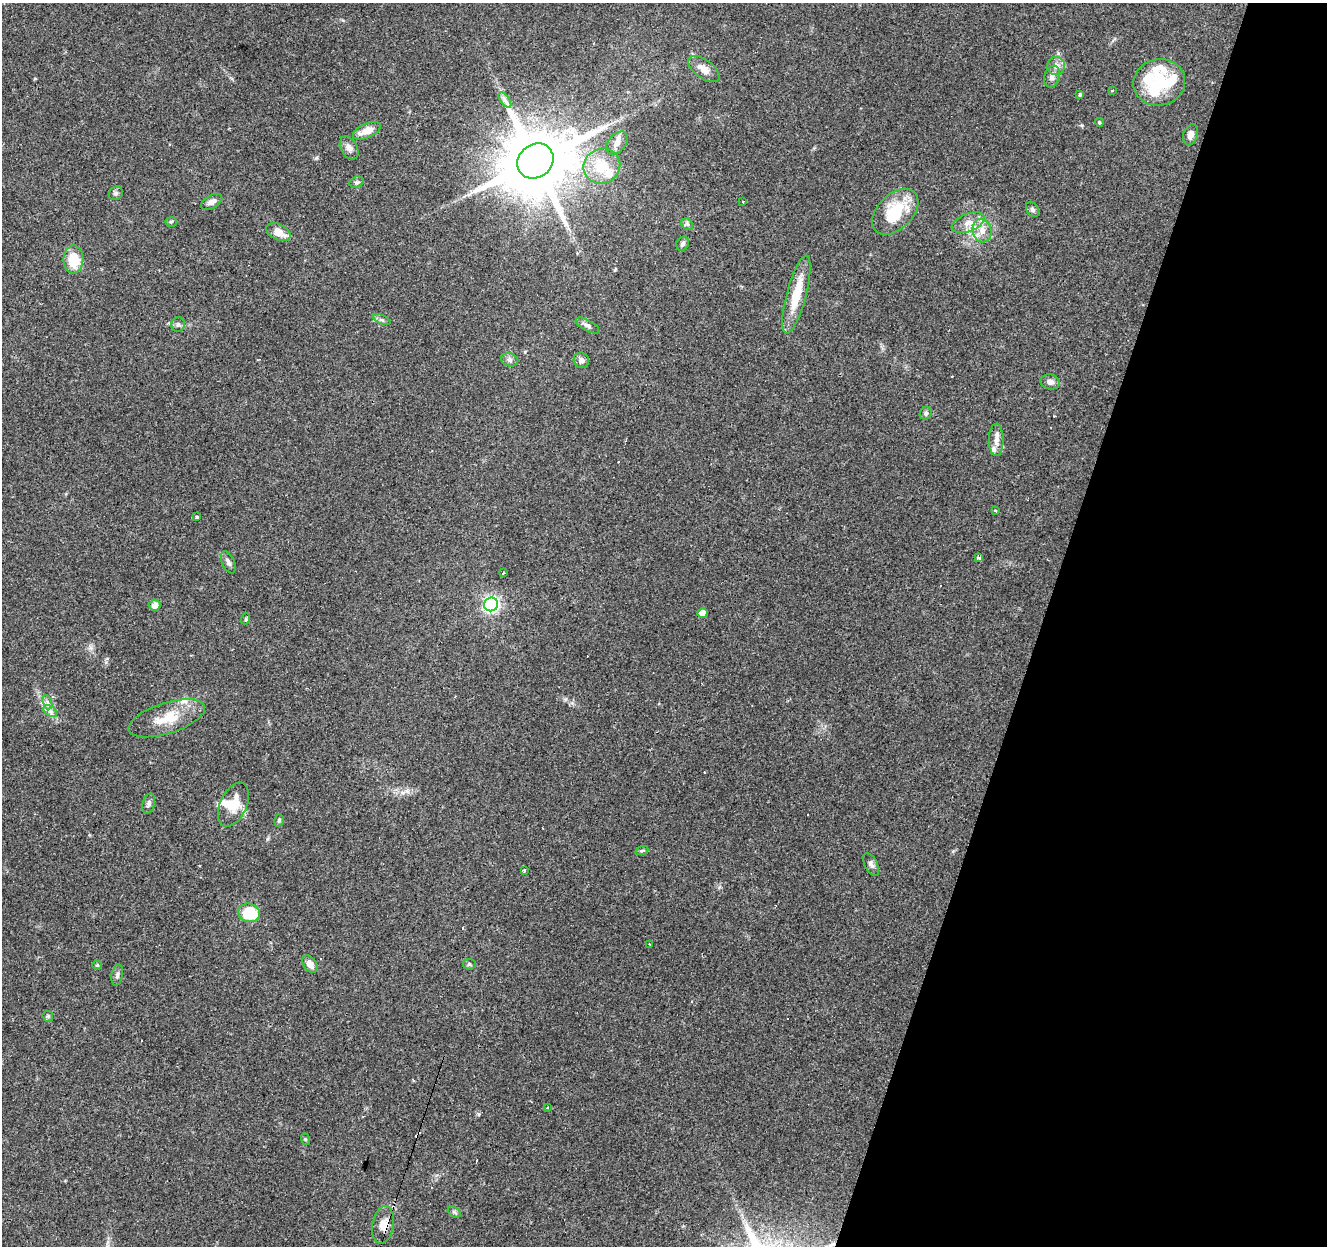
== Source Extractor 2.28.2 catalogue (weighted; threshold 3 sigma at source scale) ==
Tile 8 of 4 x 4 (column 4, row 2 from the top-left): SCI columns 3977-5301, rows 2704-3947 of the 5306 x 5470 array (HDU 1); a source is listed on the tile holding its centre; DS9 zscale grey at full resolution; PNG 1329 x 1248 px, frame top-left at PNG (2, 3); each listed source drawn as its Kron ellipse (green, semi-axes under 4 px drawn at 4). Shown black and unused: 22% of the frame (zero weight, under 3 of 4 exposures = <1% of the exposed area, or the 3 px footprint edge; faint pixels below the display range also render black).
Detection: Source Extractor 2.28.2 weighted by HDU 2 'WHT'; one run over the whole footprint, this tile lists its part. Background 0.085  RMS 0.0048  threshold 0.0215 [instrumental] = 3 sigma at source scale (4.5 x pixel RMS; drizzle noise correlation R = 1.50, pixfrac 1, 0.0396/0.0396 arcsec/px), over >= 5 px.
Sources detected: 89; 3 inside a brighter object's white glare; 14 cosmic-ray / hot-pixel residue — neither listed nor drawn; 7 inside a brighter listed object's ellipse — not listed separately; the other 65 listed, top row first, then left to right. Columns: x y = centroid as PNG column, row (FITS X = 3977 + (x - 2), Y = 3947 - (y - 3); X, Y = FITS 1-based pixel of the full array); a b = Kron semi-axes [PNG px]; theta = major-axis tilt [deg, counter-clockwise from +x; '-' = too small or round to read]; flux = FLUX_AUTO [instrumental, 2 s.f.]
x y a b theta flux
1056 66 9 9 - 2.8
704 69 18 9 -36 4.6
1052 76 11 7 71 2.5
1159 82 26 23 11 19
1112 91 3 3 - 0.96
1080 94 4 3 - 0.7
505 100 9 4 -53 1.6
1099 122 4 4 - 0.74
367 131 15 7 23 5.7
1190 135 11 7 73 2.4
617 143 13 8 49 3.3
349 148 12 8 -60 2.4
535 161 19 16 39 4500
602 166 18 17 - 16
356 182 7 5 18 1
116 193 7 6 - 1.1
743 201 3 2 - 0.73
212 202 12 6 29 2.1
1032 209 8 6 -57 1.2
895 212 27 17 45 20
171 222 5 5 - 0.69
968 223 17 8 22 4.6
687 224 6 5 - 0.91
982 231 12 9 -76 4.2
278 232 13 8 -25 5.6
683 244 7 6 - 1.2
73 259 14 10 89 12
796 295 40 10 75 14
382 319 10 3 -22 0.93
178 324 7 7 - 1.2
587 326 13 5 -29 1.6
510 360 8 6 -13 1.4
581 360 8 7 - 2.1
1050 382 10 7 -11 2.1
926 413 7 6 - 1.2
996 440 16 7 90 3.3
995 511 3 3 - 2.3
197 516 3 3 - 2
979 558 4 3 - 1.5
228 562 12 6 -66 1.7
503 573 3 2 - 0.85
491 604 7 6 - 130
155 605 5 5 - 3.9
702 613 5 5 - 5.5
245 619 5 3 - 0.69
47 702 7 4 -71 1.3
50 711 7 5 -32 1.5
167 718 40 15 18 14
149 804 10 6 73 1.5
233 805 23 13 65 9.8
279 820 6 4 74 0.74
642 850 7 4 20 0.73
871 864 12 6 -62 1.8
524 871 3 3 - 1.2
249 913 11 9 -12 18
649 944 3 2 - 0.5
310 964 10 6 -55 3.2
469 964 6 5 - 0.86
97 965 5 4 - 0.59
117 975 11 5 79 1.4
48 1016 6 5 - 0.77
548 1108 3 2 - 0.53
305 1139 6 3 -71 0.49
454 1212 7 4 -34 0.87
383 1225 19 10 80 5
Overlapping masked pixels (flux is a lower limit): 1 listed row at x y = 383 1225
Unlisted compact peaks at least as high as the median listed source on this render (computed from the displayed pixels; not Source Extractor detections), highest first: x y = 1082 125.